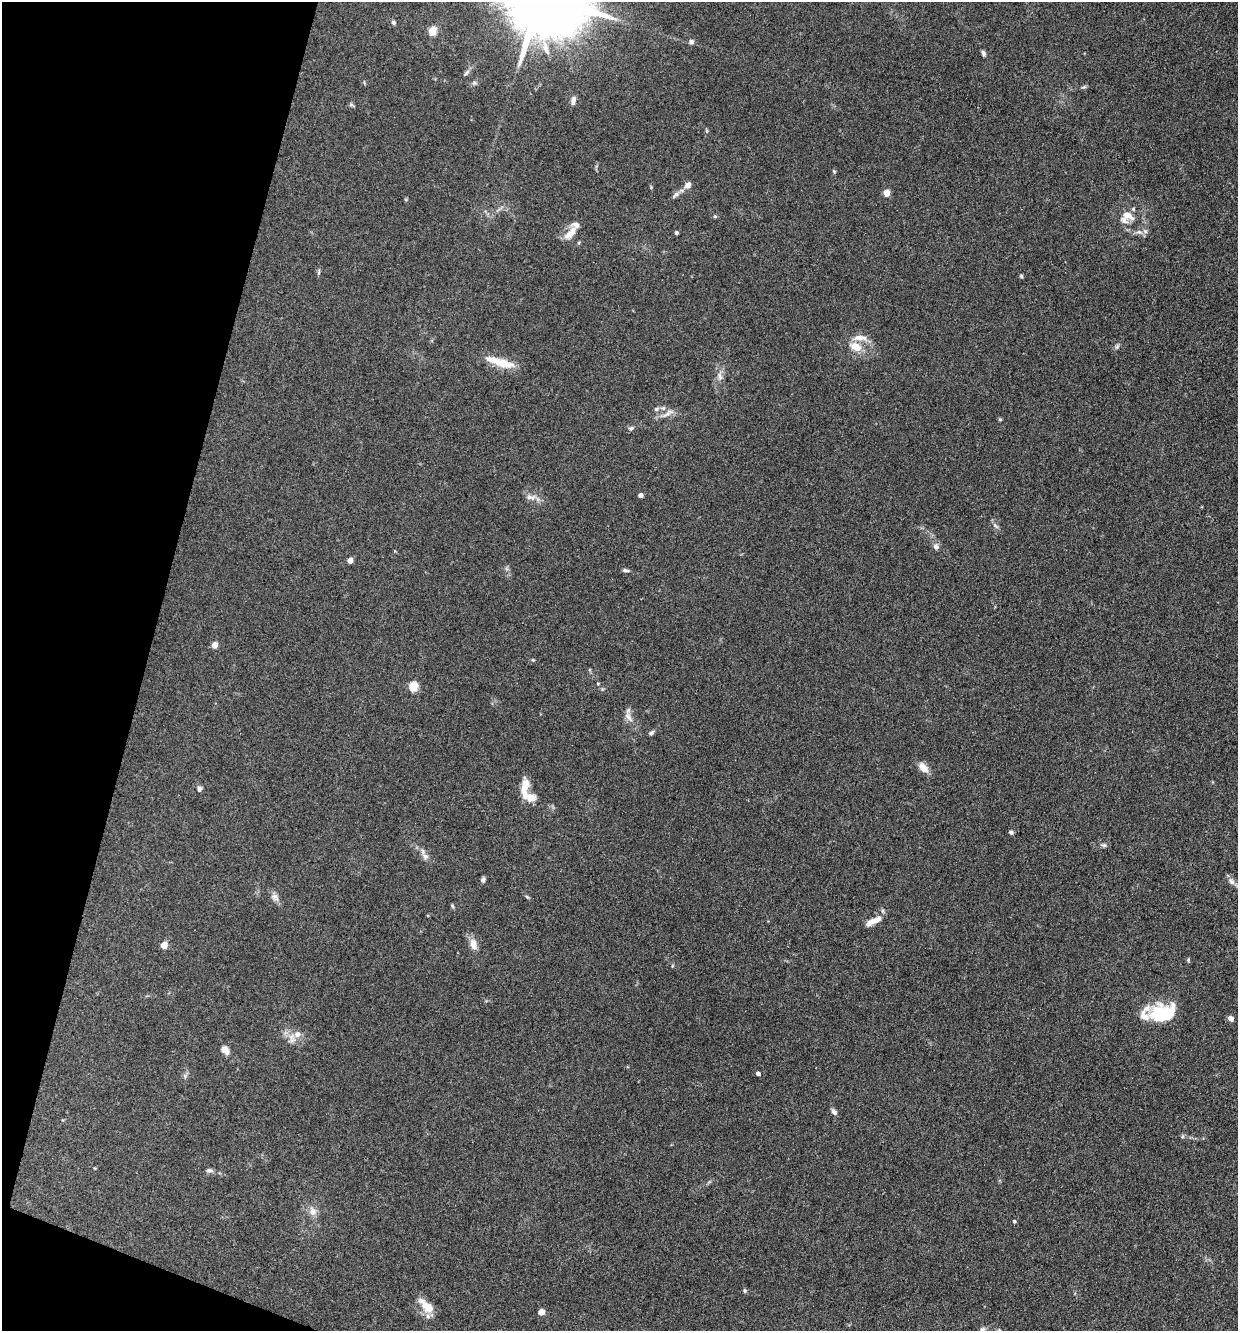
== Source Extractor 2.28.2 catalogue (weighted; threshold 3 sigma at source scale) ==
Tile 9 of 4 x 4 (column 1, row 3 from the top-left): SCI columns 261-1496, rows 1331-2659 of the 5334 x 5318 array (HDU 1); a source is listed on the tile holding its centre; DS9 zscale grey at full resolution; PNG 1240 x 1333 px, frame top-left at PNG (2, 2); no overlay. Shown black and unused: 13% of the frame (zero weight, under 3 of 4 exposures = <1% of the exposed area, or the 3 px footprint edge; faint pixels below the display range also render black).
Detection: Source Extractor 2.28.2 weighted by HDU 2 'WHT'; one run over the whole footprint, this tile lists its part. Background 0.141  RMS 0.0069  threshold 0.0308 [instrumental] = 3 sigma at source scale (4.5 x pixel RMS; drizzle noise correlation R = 1.50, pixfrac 1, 0.05/0.05 arcsec/px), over >= 5 px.
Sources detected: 79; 7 inside a brighter listed object's ellipse — not listed separately; the other 72 listed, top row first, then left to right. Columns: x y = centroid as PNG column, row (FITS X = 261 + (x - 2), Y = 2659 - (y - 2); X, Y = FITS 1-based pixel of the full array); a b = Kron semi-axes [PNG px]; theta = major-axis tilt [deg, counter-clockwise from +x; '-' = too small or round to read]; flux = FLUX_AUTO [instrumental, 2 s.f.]
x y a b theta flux
393 23 6 5 - 1.5
432 31 5 5 - 24
691 42 5 5 - 2.4
983 53 7 4 -80 1.7
466 73 10 4 45 1.7
474 83 6 5 - 1.3
1084 87 8 3 5 1
573 100 11 6 80 3.1
351 105 9 3 -23 0.98
834 171 5 4 - 0.75
688 185 10 7 47 3.4
651 187 4 4 - 0.6
886 193 5 4 - 12
676 195 13 6 40 2.5
1127 215 16 10 -29 7.2
715 216 5 4 - 0.85
571 232 22 8 49 7.7
1139 232 11 6 -10 3.2
676 233 4 3 - 1.6
319 272 7 3 71 1
1021 276 5 4 - 0.9
856 347 16 11 -25 9.5
1117 347 8 5 63 1.4
502 363 30 11 -14 14
720 376 11 6 -72 3.2
656 409 7 6 - 1.8
668 413 22 6 32 4.4
1000 419 5 5 - 0.79
631 428 8 5 32 1.6
641 495 4 4 - 3.2
531 497 16 7 -2 4.2
995 525 11 4 -49 1.8
936 546 9 8 - 2.6
350 561 4 4 - 5.9
625 570 9 4 -8 1.5
214 645 5 4 - 7.4
533 660 5 4 - 0.69
598 684 4 4 - 0.66
413 687 5 5 - 31
629 717 16 8 -52 4.6
651 733 7 4 44 1.7
923 767 14 9 -50 6.2
525 786 21 7 86 14
199 789 7 6 - 1.8
531 798 11 9 -3 7.5
1011 832 4 4 - 2
1104 845 7 5 -2 1.4
425 856 11 8 -38 3.3
483 880 7 5 68 1.6
1231 881 11 7 -56 3
275 897 12 9 -53 3.7
527 897 6 4 -20 0.86
452 906 6 4 -49 0.91
873 921 23 7 26 7.2
473 944 15 9 -78 5.7
164 945 5 4 - 11
1188 960 5 5 - 0.84
1163 1014 24 16 11 40
1231 1019 5 4 - 5.4
297 1034 8 8 - 4
225 1050 12 8 -47 4.5
758 1073 5 4 - 1.9
185 1076 7 5 -49 1.3
834 1112 9 6 -52 2.2
1183 1136 6 4 72 0.92
209 1171 8 6 1 1.8
313 1211 12 10 -66 5
1014 1221 4 4 - 1.1
745 1290 6 5 - 1
427 1306 22 9 -44 12
541 1312 5 5 - 8.9
982 1330 8 8 - 2.3
Isophote crosses this tile's border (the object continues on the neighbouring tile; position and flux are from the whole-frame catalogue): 1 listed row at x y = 982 1330